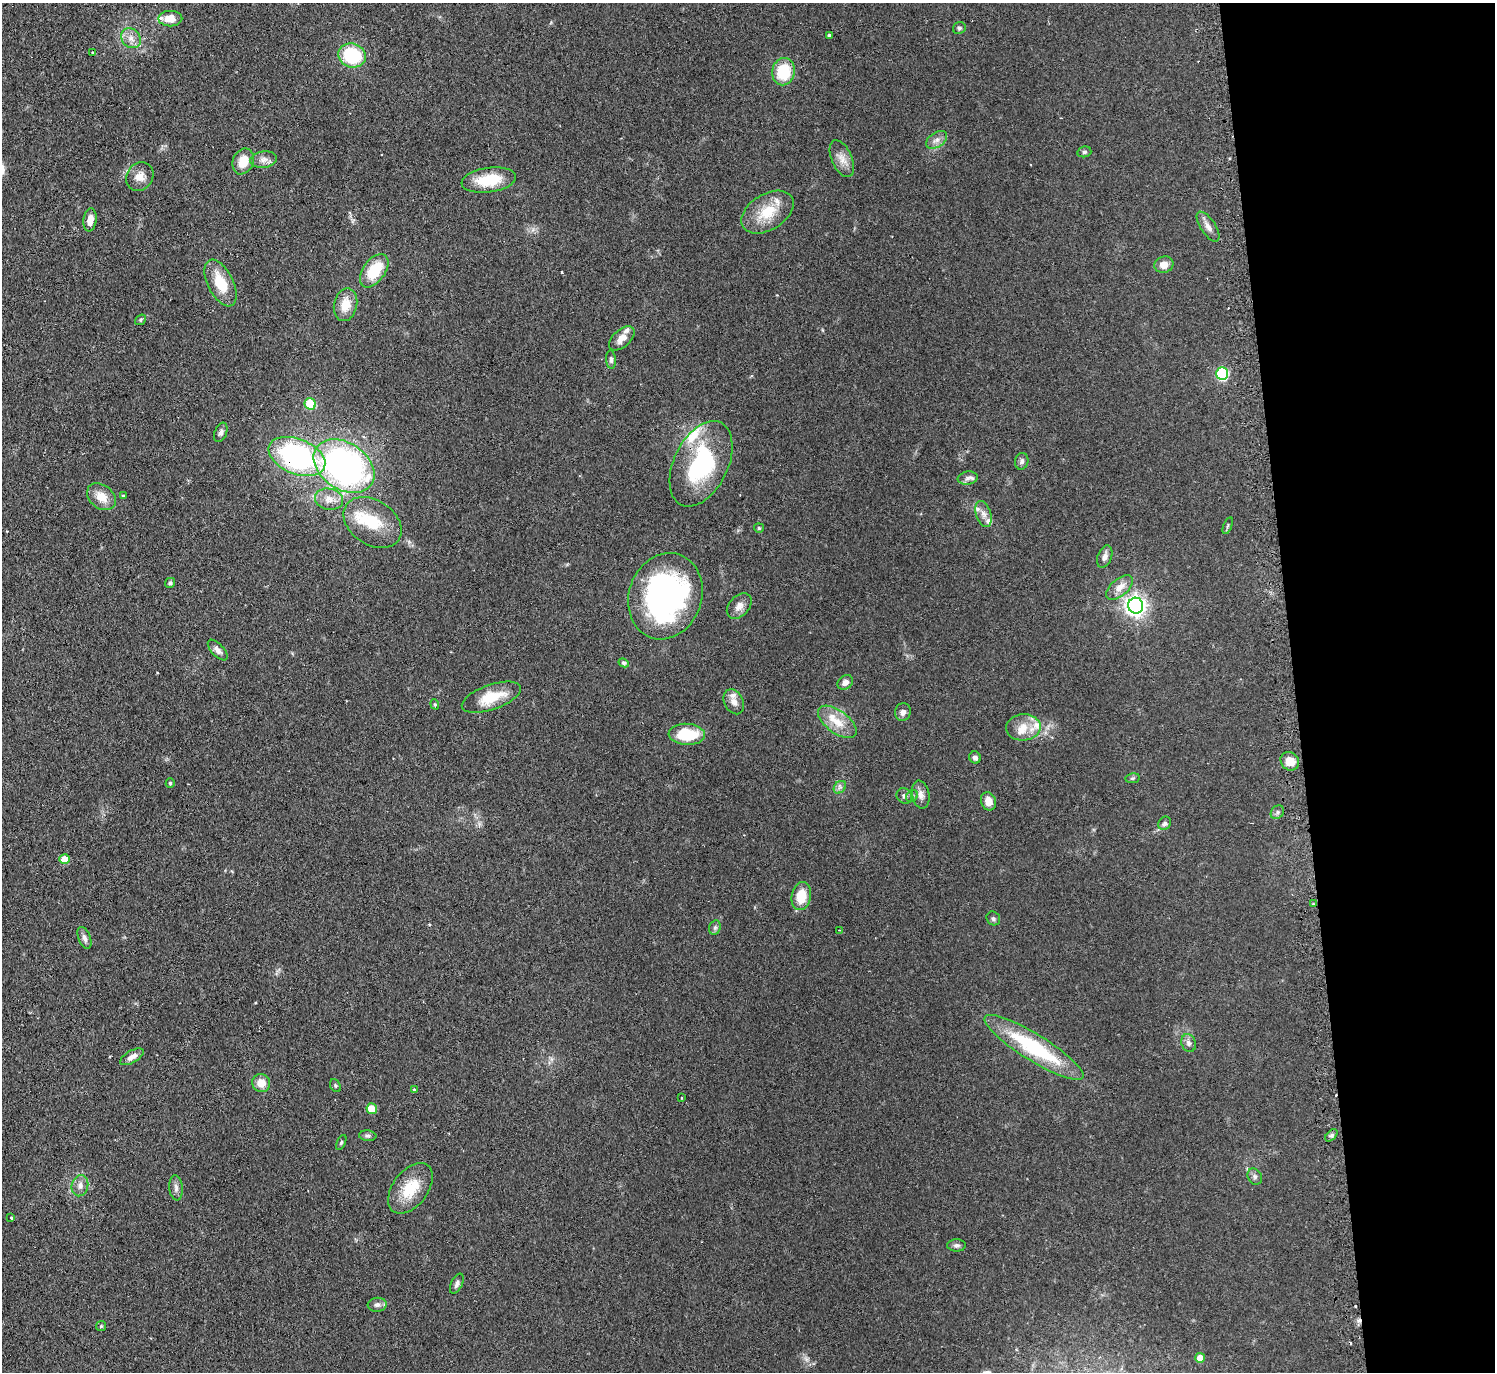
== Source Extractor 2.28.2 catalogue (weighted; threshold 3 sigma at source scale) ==
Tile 6 of 3 x 3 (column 3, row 2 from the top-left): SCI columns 3014-4506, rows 1520-2889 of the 4533 x 4505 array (HDU 1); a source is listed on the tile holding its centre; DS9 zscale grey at full resolution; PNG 1497 x 1374 px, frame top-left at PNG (2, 3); each listed source drawn as its Kron ellipse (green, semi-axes under 4 px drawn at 4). Shown black and unused: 13% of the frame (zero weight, under 2 of 3 exposures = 4% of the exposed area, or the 3 px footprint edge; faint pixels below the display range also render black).
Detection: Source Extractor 2.28.2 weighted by HDU 2 'WHT'; one run over the whole footprint, this tile lists its part. Background 0.0924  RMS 0.0061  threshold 0.0274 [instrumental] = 3 sigma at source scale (4.5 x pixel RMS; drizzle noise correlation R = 1.50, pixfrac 1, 0.05/0.05 arcsec/px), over >= 5 px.
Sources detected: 108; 6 cosmic-ray / hot-pixel residue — neither listed nor drawn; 8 inside a brighter listed object's ellipse — not listed separately; the other 94 listed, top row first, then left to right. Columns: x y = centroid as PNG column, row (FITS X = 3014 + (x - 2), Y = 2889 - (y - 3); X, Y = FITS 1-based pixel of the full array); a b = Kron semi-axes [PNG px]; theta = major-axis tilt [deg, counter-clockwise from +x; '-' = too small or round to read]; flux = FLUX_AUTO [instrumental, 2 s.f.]
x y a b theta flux
170 19 12 8 1 7.5
959 28 6 5 - 1.2
829 35 4 4 - 1.1
131 38 11 9 -44 4.4
93 53 3 3 - 1.4
352 55 14 12 -17 35
783 72 13 11 79 24
937 140 11 7 34 3.3
1084 152 7 5 13 1.2
842 159 19 10 -66 5.7
264 160 13 8 8 3.7
243 161 13 10 67 11
140 177 15 13 55 5.9
489 180 27 12 8 20
767 212 29 18 32 18
90 220 11 6 82 5.5
1208 227 17 7 -57 4
1164 265 9 8 - 5.3
374 271 19 11 54 22
221 283 25 12 -63 16
346 305 17 11 77 10
141 320 6 4 38 0.82
622 338 15 8 42 5.2
611 360 9 5 -86 1.6
1222 374 6 6 - 59
310 404 6 5 - 23
221 432 10 6 68 1.8
297 456 30 17 -22 110
1022 461 8 6 78 1.8
701 464 46 27 64 69
344 466 33 23 -34 210
968 478 10 6 10 2.3
123 496 4 3 - 0.74
101 497 16 11 -38 8.8
329 499 14 10 -12 5.8
984 514 13 7 -73 3.5
372 522 32 22 -34 25
1228 526 9 3 69 0.78
759 528 5 4 - 0.79
1105 557 11 7 69 2.9
170 583 5 5 - 1.1
1119 588 16 8 40 6.4
665 596 44 36 70 160
739 606 15 10 47 4.6
1136 606 8 7 - 330
218 650 13 6 -47 2.9
624 663 5 4 - 0.97
845 682 8 6 39 3.4
491 697 31 12 19 17
734 702 13 9 -63 4.4
435 704 5 4 - 0.67
903 712 9 8 - 2.8
837 722 22 11 -37 11
1023 727 17 13 3 9
687 734 18 10 -3 24
975 757 6 5 - 1.9
1290 761 10 8 -44 7.6
1133 778 7 5 10 0.97
170 783 4 4 - 1.1
840 787 7 5 46 1.6
921 795 14 8 -78 4
904 796 8 7 - 1.9
912 796 6 5 - 1.2
988 801 9 7 -70 5.6
1277 812 7 6 - 1.4
1165 823 7 6 - 1.8
64 859 5 5 - 9.5
801 896 14 9 79 14
1313 904 3 3 - 0.58
993 918 7 6 - 1.4
715 928 7 5 69 1.6
840 930 3 2 - 0.43
84 938 11 6 -69 2.5
1189 1043 9 7 -67 2.4
1034 1047 57 13 -32 55
132 1057 13 6 30 3.2
261 1083 9 9 - 7.1
335 1086 7 5 -57 0.94
414 1090 4 4 - 1
681 1098 3 2 - 0.69
372 1109 5 5 - 11
1331 1135 7 4 45 1.4
368 1136 9 5 -5 1.5
341 1143 8 4 64 0.81
1255 1177 8 7 - 1.9
80 1186 11 8 76 3.4
176 1188 12 6 -84 2.4
410 1188 29 17 53 19
11 1218 3 3 - 1.4
957 1245 9 6 0 1.7
457 1284 11 5 64 2.1
377 1305 9 7 7 2.2
101 1326 5 4 - 0.83
1200 1358 5 5 - 6.9
Overlapping masked pixels (flux is a lower limit): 3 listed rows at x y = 297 456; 701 464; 665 596